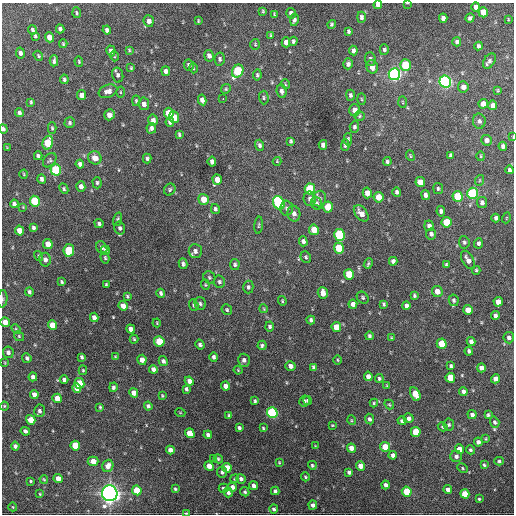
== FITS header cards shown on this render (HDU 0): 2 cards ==
NAXIS1  =                  512 / Axis length
NAXIS2  =                  512 / Axis length

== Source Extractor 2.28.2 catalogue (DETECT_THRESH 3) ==
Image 512 x 512 px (HDU 0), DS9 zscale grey, 1 PNG px = 1 image px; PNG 516 x 516 px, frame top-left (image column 1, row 512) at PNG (2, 3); each listed source drawn as its Kron ellipse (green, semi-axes under 4 px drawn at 4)
Background 1680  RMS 37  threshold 112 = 3 sigma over >= 5 px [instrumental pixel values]
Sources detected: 341; all 341 listed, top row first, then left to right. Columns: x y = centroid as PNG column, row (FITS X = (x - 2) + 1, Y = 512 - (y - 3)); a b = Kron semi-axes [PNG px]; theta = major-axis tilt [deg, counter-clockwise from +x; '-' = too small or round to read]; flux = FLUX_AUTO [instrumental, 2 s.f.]
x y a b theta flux
407 3 3 2 - 1.6e+03
378 5 4 4 - 8.3e+03
476 7 5 4 - 1.2e+04
263 11 4 3 - 2.9e+03
483 12 5 4 - 4.5e+04
77 13 5 3 - 2.8e+03
291 13 5 5 - 7.2e+03
274 15 4 3 - 3.3e+03
361 17 5 4 - 6.4e+03
443 18 4 4 - 1.0e+04
470 18 5 4 - 5.4e+03
508 19 3 2 - 1.8e+03
294 20 6 4 79 7.3e+03
149 21 6 5 - 1.2e+04
198 21 3 2 - 2.4e+03
332 24 4 4 - 3.9e+03
60 29 4 4 - 6.2e+03
32 30 5 4 - 4.4e+03
107 30 4 4 - 7.9e+03
348 31 4 3 - 4.4e+03
271 35 4 3 - 3.0e+03
35 36 3 3 - 3.6e+03
50 37 5 4 - 3.1e+04
293 41 4 3 - 5.0e+03
286 42 5 4 - 1.4e+04
457 42 5 4 - 5.9e+03
63 44 4 3 - 3.2e+03
255 44 5 4 - 3.1e+03
478 46 4 3 - 5.5e+03
129 50 4 3 - 2.6e+03
384 50 5 4 - 5.2e+03
111 51 5 4 - 1.0e+04
353 51 5 4 - 7.9e+03
20 53 5 4 - 8.7e+03
38 56 5 4 - 3.4e+03
114 56 5 3 - 2.2e+03
209 56 5 5 - 1.0e+04
220 59 6 5 - 5.6e+03
370 59 7 5 -85 5.7e+03
54 61 5 3 - 6.5e+03
489 61 8 5 55 8.4e+03
79 62 5 4 - 2.7e+03
348 64 5 4 - 7.3e+03
189 65 6 5 - 6.3e+03
405 65 6 5 - 1.2e+05
372 67 7 5 -73 1.7e+04
131 68 4 4 - 2.4e+03
193 68 5 3 - 2.3e+03
166 71 5 4 - 8.7e+03
238 71 7 5 62 1.9e+05
394 74 6 5 - 7.9e+05
118 75 7 5 -78 7.3e+03
257 75 5 4 - 4.2e+03
64 79 5 4 - 5.0e+03
445 82 6 5 - 7.6e+05
285 84 5 3 - 2.3e+03
463 87 5 5 - 1.6e+04
226 89 5 4 - 3.3e+03
498 90 3 3 - 2.9e+03
108 91 10 6 21 1.3e+04
282 91 7 5 -81 8.3e+03
120 92 5 3 - 2.3e+03
82 95 5 4 - 1.6e+04
350 95 5 4 - 5.1e+03
223 98 2 2 - 2.5e+03
264 98 7 5 -89 4.4e+03
361 99 6 3 -88 2.6e+03
202 100 5 4 - 1.2e+04
136 101 5 4 - 3.4e+03
31 102 4 3 - 3.2e+03
403 102 6 4 -88 2.7e+03
144 104 6 5 - 1.1e+04
483 104 5 4 - 2.1e+04
493 105 5 4 - 1.2e+04
355 110 6 5 - 1.8e+04
19 113 4 3 - 6.9e+03
169 113 5 5 - 5.3e+04
110 115 6 5 - 2.2e+04
359 116 5 5 - 3.7e+03
174 117 6 5 - 3.5e+04
153 120 5 5 - 1.1e+04
479 121 7 6 - 6.9e+03
170 122 5 4 - 6.4e+03
70 123 5 5 - 4.7e+03
354 127 6 4 85 4.9e+03
52 128 6 4 -87 3.7e+03
151 128 5 5 - 6.8e+03
3 129 5 4 - 5.6e+03
179 134 4 3 - 3.3e+03
513 137 3 2 - 1.6e+03
348 139 6 4 89 4.2e+03
486 140 5 5 - 1.1e+04
291 141 4 3 - 4.2e+03
48 143 7 5 74 1.1e+05
259 145 5 4 - 5.9e+03
323 145 5 4 - 9.8e+03
345 145 6 4 87 4.5e+03
503 146 4 4 - 5.6e+03
7 148 3 2 - 1.8e+03
450 155 4 3 - 3.7e+03
38 156 4 3 - 5.7e+03
410 156 5 4 - 3.0e+03
481 156 5 3 - 2.5e+03
95 158 7 6 - 2.1e+04
147 159 5 3 - 4.4e+03
50 160 8 5 49 4.9e+03
277 161 4 4 - 2.4e+03
212 162 5 4 - 9.8e+03
387 162 4 4 - 4.2e+03
80 164 4 4 - 8.2e+03
56 170 5 5 - 1.7e+05
509 170 4 3 - 5.3e+03
24 174 4 3 - 2.0e+03
42 179 5 4 - 7.9e+03
217 180 5 4 - 2.6e+04
480 180 5 3 - 2.5e+03
420 182 5 4 - 1.9e+04
97 183 6 4 -88 4.8e+03
81 186 5 4 - 1.2e+04
64 189 5 4 - 4.0e+03
170 189 6 5 - 4.3e+03
310 189 5 5 - 1.6e+05
438 189 6 5 - 4.4e+03
397 192 4 4 - 6.0e+03
367 193 5 4 - 2.0e+04
473 193 6 5 - 2.4e+05
426 195 5 4 - 7.7e+03
457 196 5 5 - 1.0e+05
379 197 5 5 - 3.9e+04
204 199 5 5 - 3.3e+04
310 199 7 6 - 8.3e+03
319 199 8 6 75 7.6e+03
35 201 5 5 - 1.4e+05
482 202 5 5 - 7.5e+03
279 203 7 5 -61 2.4e+05
317 203 6 5 - 5.2e+03
14 204 4 3 - 6.9e+03
23 207 4 4 - 2.1e+03
328 207 5 5 - 6.5e+04
287 208 7 6 - 7.1e+03
215 209 5 4 - 5.0e+03
441 211 5 4 - 6.4e+03
361 213 9 5 -52 1.7e+04
294 214 8 6 -77 1.1e+04
496 218 4 3 - 5.7e+03
506 218 5 3 - 1.8e+03
118 219 7 4 72 4.1e+03
446 222 5 5 - 6.9e+04
99 223 5 4 - 5.1e+03
259 225 8 3 85 3.1e+03
429 226 5 4 - 9.1e+03
33 228 4 3 - 5.2e+03
120 228 6 5 - 6.3e+03
19 230 5 4 - 3.1e+04
314 230 5 5 - 4.3e+04
431 234 5 5 - 6.8e+03
339 235 6 5 - 2.5e+05
303 241 5 4 - 8.5e+03
464 242 6 5 - 5.1e+03
478 243 5 4 - 6.1e+03
48 244 5 4 - 3.0e+04
102 248 7 5 -60 6.3e+03
339 248 5 5 - 1.0e+05
69 250 6 5 - 1.0e+05
105 250 5 4 - 4.7e+03
195 251 7 6 - 9.9e+03
39 256 5 4 - 3.2e+03
306 257 6 5 - 4.3e+03
105 258 6 4 -74 3.7e+03
45 260 7 5 -77 1.0e+04
468 260 10 5 -59 1.3e+04
393 261 4 4 - 7.9e+03
183 264 5 3 - 6.0e+03
235 264 5 5 - 4.9e+03
368 264 5 3 - 3.9e+03
446 265 4 3 - 3.9e+03
476 270 4 3 - 3.3e+03
349 274 5 5 - 7.4e+04
209 277 6 5 - 4.5e+03
62 282 4 3 - 3.5e+03
219 282 6 5 - 5.1e+03
106 285 4 3 - 3.1e+03
205 285 5 4 - 2.7e+03
248 287 6 5 - 5.7e+03
437 291 6 5 - 2.0e+04
29 292 4 4 - 5.4e+03
161 293 4 4 - 5.9e+03
323 293 6 5 - 2.0e+04
127 296 4 3 - 3.1e+03
414 296 4 3 - 4.3e+03
363 298 6 5 - 4.7e+03
3 299 8 4 86 5.0e+03
454 300 6 5 - 5.3e+03
282 301 5 3 - 2.9e+03
498 302 5 4 - 2.1e+04
200 304 6 5 - 5.6e+03
353 304 4 4 - 1.2e+04
384 304 4 3 - 3.8e+03
194 305 6 4 -72 4.4e+03
123 306 5 4 - 1.9e+04
406 306 4 4 - 9.0e+03
264 309 4 3 - 2.3e+03
227 310 5 5 - 3.7e+03
468 310 5 5 - 3.6e+04
495 316 4 3 - 8.0e+03
94 317 5 4 - 1.1e+04
311 320 4 4 - 6.1e+03
5 322 5 4 - 2.1e+04
157 323 4 4 - 2.4e+03
52 325 5 4 - 4.3e+04
270 326 5 4 - 5.4e+03
336 327 5 5 - 4.7e+04
16 329 5 3 - 2.8e+03
131 329 5 4 - 1.4e+04
19 336 5 4 - 2.9e+03
369 336 4 3 - 4.6e+03
391 338 3 3 - 2.1e+03
509 338 6 5 - 8.0e+03
134 339 4 4 - 3.4e+03
159 341 5 5 - 8.0e+04
471 341 4 4 - 1.0e+04
200 344 5 4 - 6.6e+03
442 344 5 5 - 6.0e+04
262 345 5 4 - 4.6e+03
469 351 4 3 - 5.5e+03
8 352 6 5 - 7.8e+03
82 357 4 3 - 4.7e+03
115 357 4 3 - 2.5e+03
214 357 4 4 - 6.9e+03
27 358 5 4 - 5.8e+03
142 360 5 4 - 1.7e+04
244 360 6 6 - 8.3e+03
338 360 5 3 - 2.3e+03
163 361 5 4 - 7.5e+03
5 363 4 2 - 1.8e+03
290 366 5 5 - 1.1e+04
451 366 4 3 - 4.9e+03
313 367 4 3 - 4.1e+03
481 368 4 4 - 1.3e+04
153 369 4 4 - 1.0e+04
83 370 5 4 - 3.0e+03
238 370 4 3 - 2.0e+03
368 376 5 4 - 1.3e+04
33 377 4 4 - 1.0e+04
450 378 5 5 - 5.2e+04
379 379 4 4 - 3.9e+03
496 379 4 4 - 1.4e+04
64 380 4 3 - 6.9e+03
189 381 5 4 - 1.2e+04
79 383 5 5 - 8.1e+04
387 385 3 3 - 2.3e+03
225 386 4 4 - 1.5e+04
113 387 5 4 - 5.0e+03
77 388 5 4 - 2.5e+04
186 389 4 3 - 5.5e+03
463 391 4 4 - 9.2e+03
134 393 5 4 - 2.5e+04
34 394 4 4 - 1.4e+04
415 394 7 4 -62 4.8e+04
162 396 4 3 - 2.5e+03
57 398 4 4 - 2.7e+04
255 401 4 3 - 3.6e+03
304 401 5 5 - 4.8e+03
307 401 4 3 - 3.7e+03
374 403 4 4 - 3.1e+03
389 405 5 4 - 2.8e+03
4 406 4 4 - 2.6e+03
148 406 4 4 - 5.9e+03
100 407 3 3 - 3.0e+03
39 411 6 5 - 7.7e+03
180 412 5 3 - 2.1e+03
272 413 5 5 - 3.4e+05
472 414 4 4 - 7.6e+03
488 415 4 3 - 4.0e+03
229 416 4 3 - 3.6e+03
408 418 5 5 - 1.1e+04
369 419 5 4 - 6.2e+03
31 420 5 4 - 4.6e+04
351 420 5 3 - 2.2e+03
402 421 5 4 - 5.3e+03
495 422 5 4 - 5.3e+03
332 425 4 3 - 2.2e+03
449 425 6 5 - 4.5e+03
443 427 5 4 - 3.6e+03
239 428 4 3 - 5.9e+03
263 428 4 3 - 2.6e+03
25 431 5 4 - 6.9e+03
416 432 5 4 - 7.1e+04
190 433 5 4 - 5.1e+04
208 435 4 3 - 7.0e+03
486 439 4 4 - 2.6e+03
478 442 4 4 - 7.7e+03
15 446 4 4 - 7.9e+03
75 446 5 4 - 8.4e+04
315 446 4 3 - 2.1e+03
385 447 5 4 - 4.6e+04
351 448 4 4 - 1.8e+04
460 449 5 4 - 2.9e+04
170 450 4 4 - 1.2e+04
470 450 4 4 - 4.4e+03
393 455 4 4 - 1.1e+04
456 456 6 5 - 7.5e+03
214 458 4 3 - 4.2e+03
218 459 5 4 - 3.4e+03
93 461 5 4 - 2.9e+04
499 461 4 4 - 4.2e+03
279 462 3 3 - 2.2e+03
312 465 4 4 - 4.1e+03
484 465 4 4 - 3.4e+03
108 466 6 5 - 1.9e+04
209 466 5 4 - 2.2e+04
360 466 4 4 - 2.1e+04
227 468 5 4 - 3.9e+04
463 468 5 4 - 3.3e+03
222 472 5 5 - 5.5e+03
349 472 4 4 - 5.9e+03
305 477 4 4 - 3.3e+03
58 478 4 4 - 2.3e+04
44 479 4 3 - 2.5e+03
235 479 4 4 - 3.1e+03
241 479 5 4 - 6.8e+03
31 481 3 2 - 2.6e+03
386 485 4 4 - 8.3e+03
254 486 4 4 - 9.7e+03
232 487 4 4 - 1.2e+04
223 488 5 4 - 5.1e+03
175 489 4 3 - 3.2e+03
448 489 4 4 - 1.1e+04
137 490 5 4 - 8.7e+04
275 491 4 3 - 5.5e+03
407 491 5 5 - 9.5e+04
228 492 5 4 - 6.9e+03
245 492 5 4 - 3.9e+03
110 493 8 7 - 1.5e+06
40 494 3 3 - 2.2e+03
465 494 5 4 - 4.9e+04
479 499 4 4 - 3.4e+03
313 505 4 4 - 8.5e+03
13 507 4 3 - 2.0e+03
274 509 4 4 - 4.9e+03
186 513 4 3 - 2.5e+03
At the frame edge (FLAGS 8, measured only in part): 7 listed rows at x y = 407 3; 378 5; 3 129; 513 137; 3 299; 5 322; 186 513